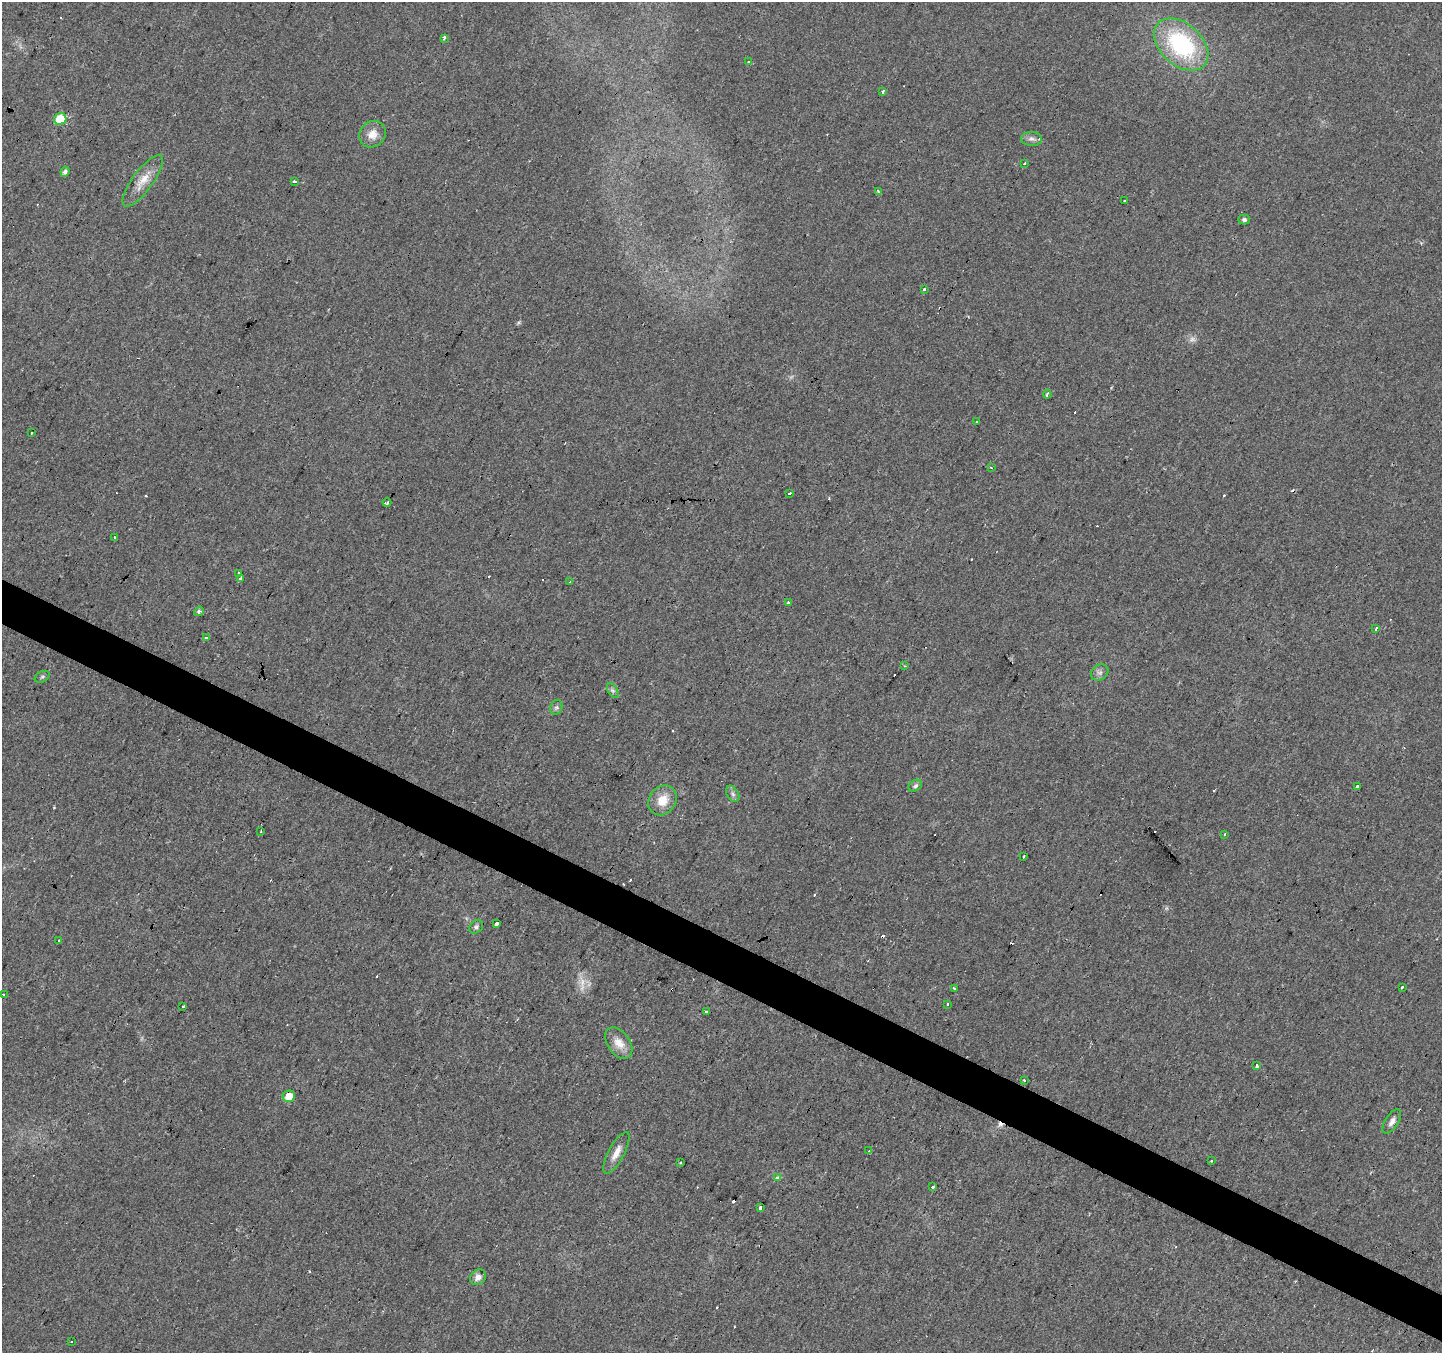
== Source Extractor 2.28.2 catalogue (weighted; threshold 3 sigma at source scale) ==
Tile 6 of 4 x 4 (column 2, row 2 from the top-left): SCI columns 1441-2880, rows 2901-4251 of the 5769 x 5864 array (HDU 1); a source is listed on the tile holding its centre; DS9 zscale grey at full resolution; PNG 1444 x 1355 px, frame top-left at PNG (2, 2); each listed source drawn as its Kron ellipse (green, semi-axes under 4 px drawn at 4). Shown black and unused: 3% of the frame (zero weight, under 2 of 3 exposures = <1% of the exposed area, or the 3 px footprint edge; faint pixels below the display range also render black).
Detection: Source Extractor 2.28.2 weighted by HDU 2 'WHT'; one run over the whole footprint, this tile lists its part. Background 0.0299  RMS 0.0062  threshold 0.0278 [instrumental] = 3 sigma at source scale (4.5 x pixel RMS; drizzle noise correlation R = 1.50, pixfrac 1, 0.0396/0.0396 arcsec/px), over >= 5 px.
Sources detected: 94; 2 too faint to see at this stretch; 27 cosmic-ray / hot-pixel residue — neither listed nor drawn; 1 inside a brighter listed object's ellipse — not listed separately; the other 64 listed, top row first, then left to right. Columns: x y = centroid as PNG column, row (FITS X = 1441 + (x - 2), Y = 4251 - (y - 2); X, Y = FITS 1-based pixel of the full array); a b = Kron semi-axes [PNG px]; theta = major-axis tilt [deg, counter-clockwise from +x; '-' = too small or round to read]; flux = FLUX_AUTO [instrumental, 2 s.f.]
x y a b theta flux
444 38 4 3 - 3
1181 45 31 21 -42 70
748 62 4 3 - 0.64
882 92 4 3 - 4.2
60 119 6 6 - 18
373 134 14 12 43 6.7
1031 139 10 7 -4 2.4
1025 163 3 3 - 2.2
65 172 5 4 - 2
143 181 31 10 54 9.8
295 181 3 3 - 2.6
878 191 3 3 - 1.1
1125 201 3 3 - 2.1
1244 219 5 5 - 1.3
924 289 3 3 - 1.9
1047 394 4 3 - 2.2
977 422 3 3 - 1.2
32 433 3 3 - 1.3
991 468 3 3 - 0.75
790 493 3 2 - 1.8
387 503 4 3 - 1.8
115 537 3 3 - 1.2
239 573 3 3 - 2.3
240 579 3 3 - 3.5
570 581 4 3 - 0.61
788 602 3 3 - 1.3
199 611 5 4 - 1.3
1376 629 3 3 - 1.6
206 637 3 3 - 0.98
904 666 3 2 - 0.58
1100 673 9 7 35 2.3
42 677 8 5 29 1.3
613 691 8 4 -59 1.4
556 707 8 6 68 1.5
915 786 7 5 33 1.8
1357 786 3 3 - 4.8
733 794 9 5 -60 1.8
662 800 16 13 54 11
261 831 3 2 - 0.72
1225 834 3 3 - 1.7
1024 856 3 3 - 2.7
497 924 3 3 - 38
476 927 7 6 - 1.6
59 940 3 2 - 0.75
1402 987 3 3 - 2
954 988 3 3 - 0.55
4 994 3 3 - 1.8
947 1004 3 3 - 4.3
182 1006 3 3 - 2.3
706 1011 3 3 - 3
619 1043 17 11 -54 8.1
1256 1065 3 3 - 6.1
1024 1080 3 3 - 1.8
289 1096 6 5 - 8.7
1392 1121 14 6 58 3.1
869 1151 4 3 - 0.62
616 1153 23 7 62 6.1
1211 1161 3 2 - 0.86
680 1163 4 2 - 0.59
777 1178 4 3 - 3.3
933 1187 3 3 - 1.6
760 1208 4 3 - 11
478 1277 8 7 - 3.3
71 1342 3 3 - 1.8